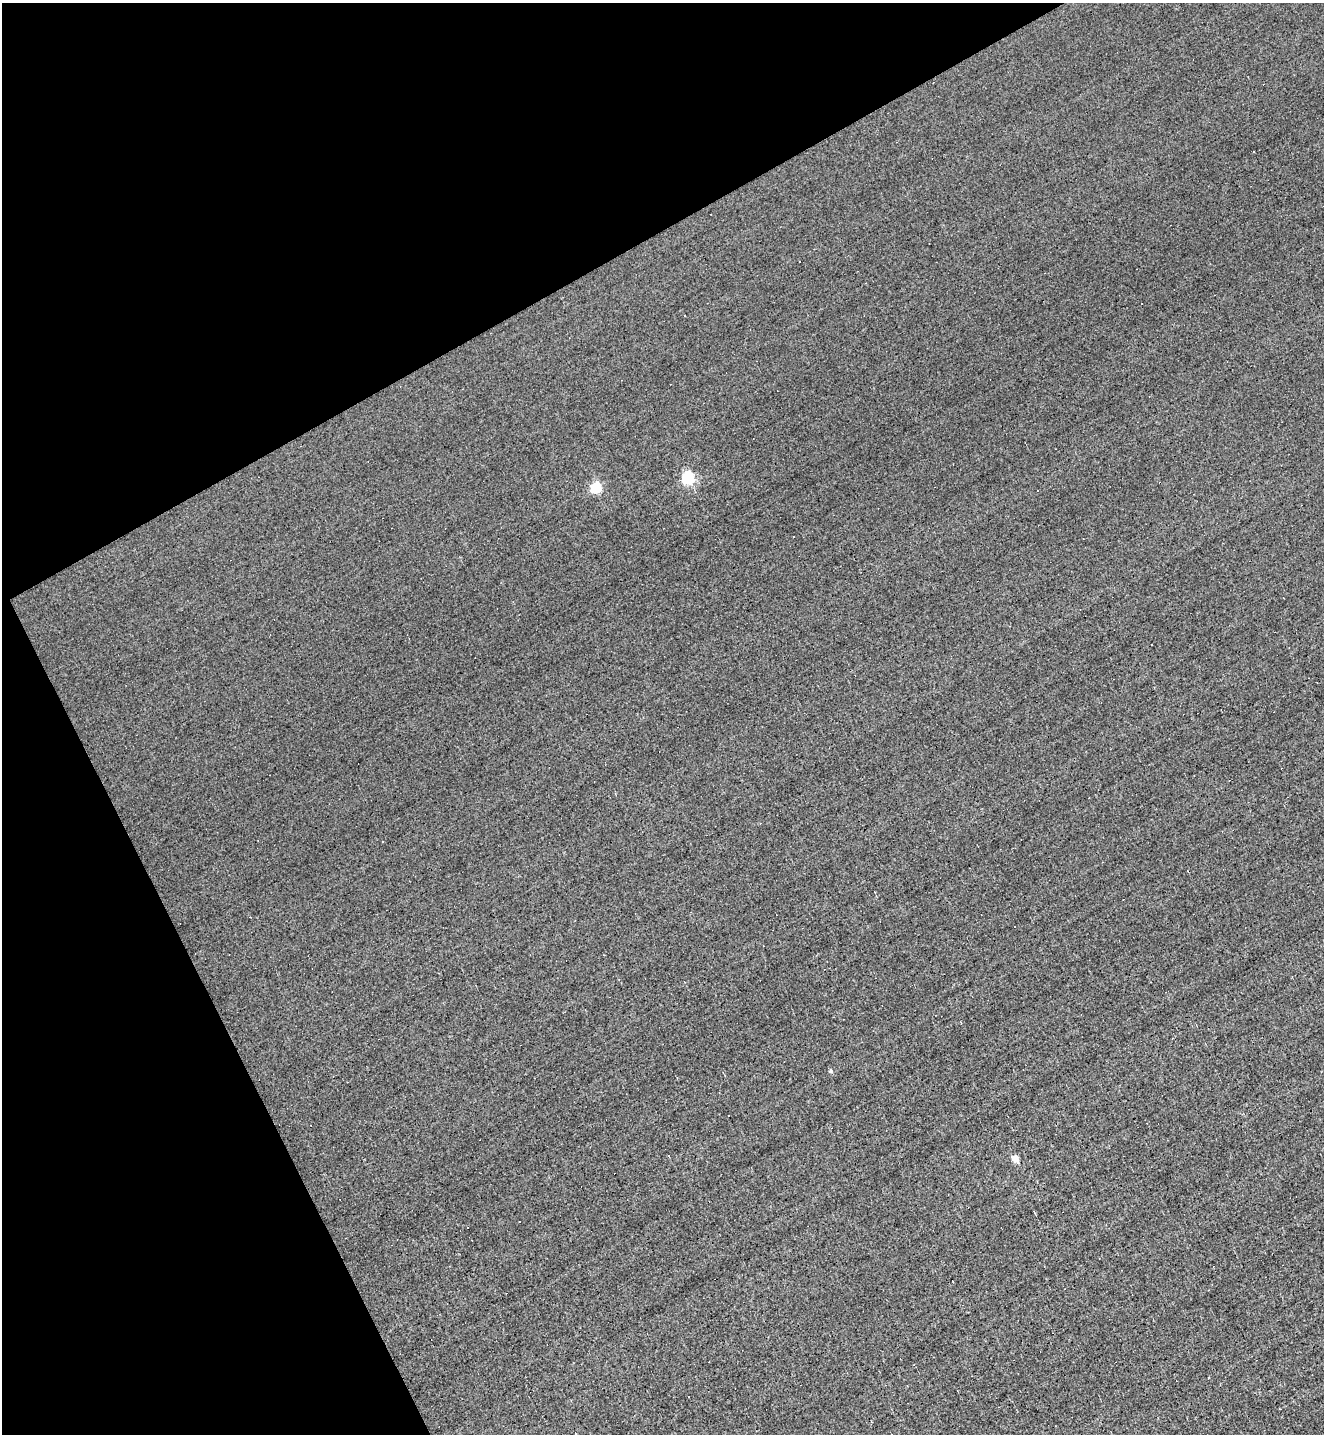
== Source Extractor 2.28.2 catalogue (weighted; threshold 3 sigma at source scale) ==
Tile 5 of 4 x 4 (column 1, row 2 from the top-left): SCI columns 152-1473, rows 2867-4298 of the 5725 x 5731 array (HDU 1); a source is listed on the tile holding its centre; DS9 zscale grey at full resolution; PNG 1326 x 1436 px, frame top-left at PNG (2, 3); no overlay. Shown black and unused: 27% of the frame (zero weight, under 3 of 5 exposures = <1% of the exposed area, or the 3 px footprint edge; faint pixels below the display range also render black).
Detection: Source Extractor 2.28.2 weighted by HDU 2 'WHT'; one run over the whole footprint, this tile lists its part. Background 6.80e-04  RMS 0.043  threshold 0.194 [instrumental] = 3 sigma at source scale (4.5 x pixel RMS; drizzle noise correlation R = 1.50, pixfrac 1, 0.05/0.05 arcsec/px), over >= 5 px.
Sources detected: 14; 7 cosmic-ray / hot-pixel residue — not listed; the other 7 listed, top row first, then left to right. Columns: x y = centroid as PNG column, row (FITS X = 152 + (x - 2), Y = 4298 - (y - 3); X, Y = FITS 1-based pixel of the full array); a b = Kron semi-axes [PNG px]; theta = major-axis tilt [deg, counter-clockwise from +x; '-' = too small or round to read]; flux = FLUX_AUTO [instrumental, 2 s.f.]
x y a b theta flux
1254 152 2 2 - 3.2
688 478 5 5 - 610
596 488 5 5 - 380
1038 491 3 3 - 6.5
793 537 3 2 - 4.5
830 1071 5 5 - 6.4
1015 1158 5 4 - 88